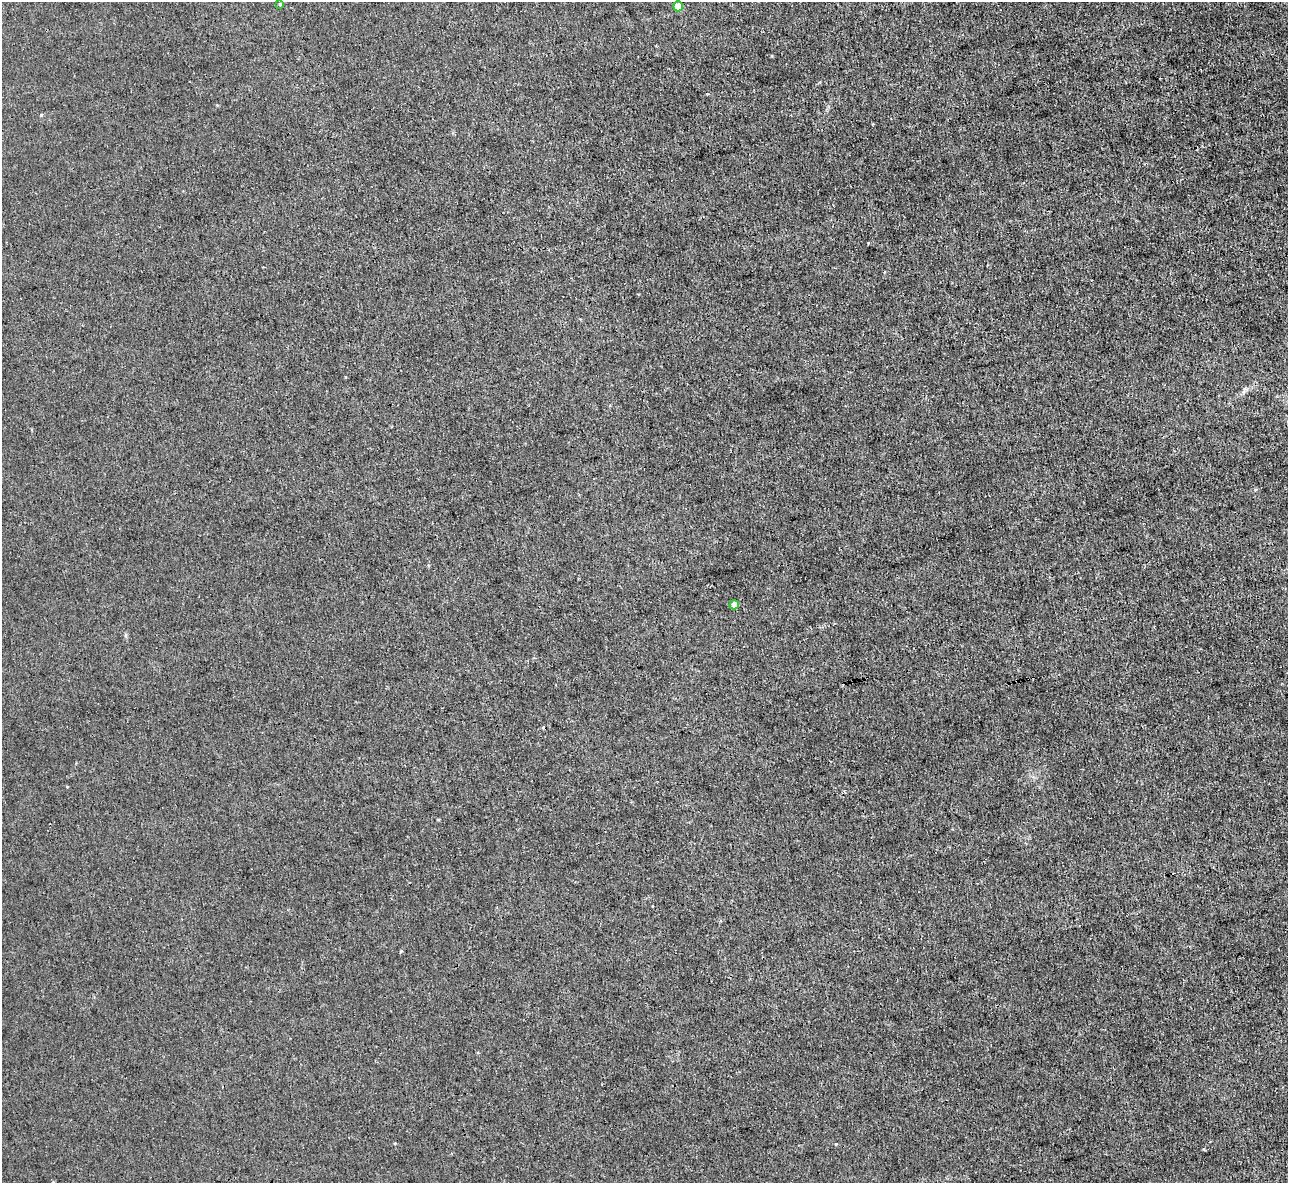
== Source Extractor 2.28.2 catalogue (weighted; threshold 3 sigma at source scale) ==
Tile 10 of 4 x 4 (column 2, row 3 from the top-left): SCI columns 1288-2573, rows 1326-2506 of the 5146 x 5131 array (HDU 1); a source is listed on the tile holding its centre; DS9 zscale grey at full resolution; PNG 1290 x 1185 px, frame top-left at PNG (2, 2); each listed source drawn as its Kron ellipse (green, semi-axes under 4 px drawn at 4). Shown black and unused: <1% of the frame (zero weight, under 3 of 4 exposures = <1% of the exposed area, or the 3 px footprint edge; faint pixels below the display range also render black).
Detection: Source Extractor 2.28.2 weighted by HDU 2 'WHT'; one run over the whole footprint, this tile lists its part. Background 0.00342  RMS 0.0017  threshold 0.00747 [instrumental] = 3 sigma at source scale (4.5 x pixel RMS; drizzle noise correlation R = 1.50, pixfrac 1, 0.05/0.05 arcsec/px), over >= 5 px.
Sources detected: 4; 1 cosmic-ray / hot-pixel residue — neither listed nor drawn; the other 3 listed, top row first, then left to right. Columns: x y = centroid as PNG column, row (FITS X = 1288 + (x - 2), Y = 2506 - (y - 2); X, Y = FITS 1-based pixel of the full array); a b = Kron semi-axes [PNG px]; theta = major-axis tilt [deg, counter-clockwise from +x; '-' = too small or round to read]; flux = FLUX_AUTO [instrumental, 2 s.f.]
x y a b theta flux
280 4 4 3 - 0.21
678 6 5 5 - 3.5
734 605 5 4 - 1.8